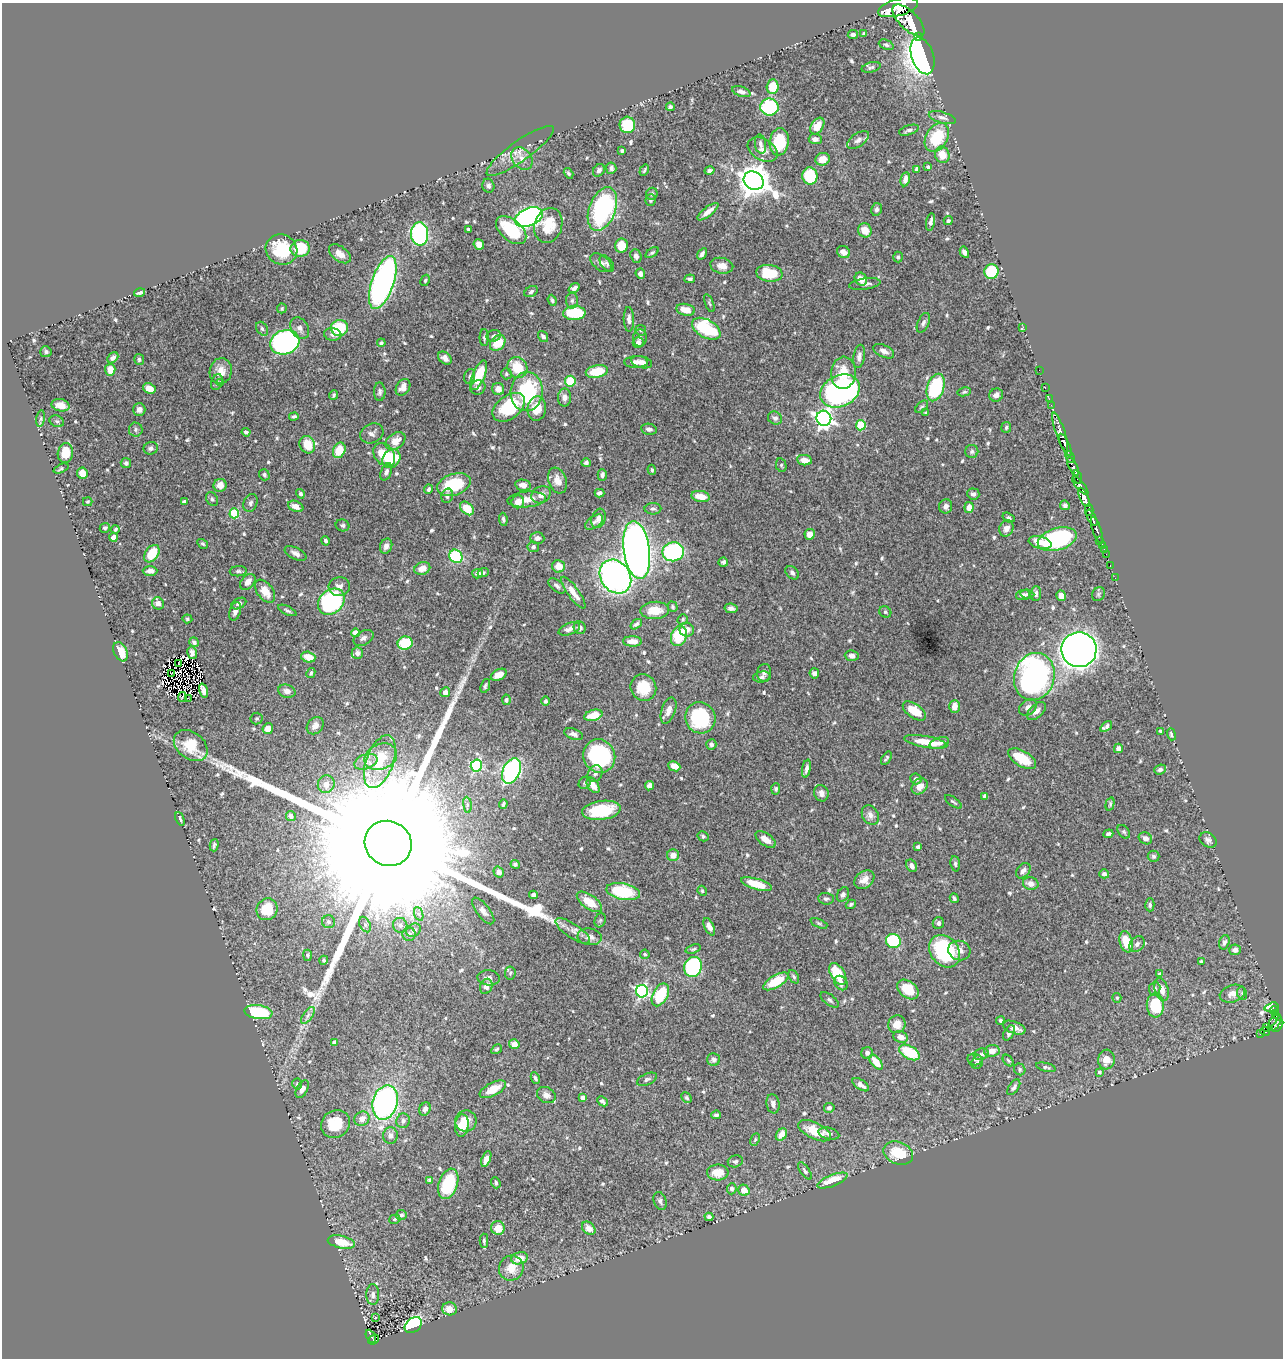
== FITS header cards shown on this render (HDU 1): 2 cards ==
NAXIS1  =                 1281
NAXIS2  =                 1356

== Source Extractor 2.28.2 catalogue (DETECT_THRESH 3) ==
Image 1281 x 1356 px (HDU 1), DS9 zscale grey, 1 PNG px = 1 image px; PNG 1285 x 1360 px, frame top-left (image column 1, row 1356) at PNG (2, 3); each listed source drawn as its Kron ellipse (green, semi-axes under 4 px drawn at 4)
Background 0.996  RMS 0.016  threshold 0.0465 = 3 sigma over >= 5 px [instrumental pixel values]
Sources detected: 670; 5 with non-positive FLUX_AUTO (blend fragments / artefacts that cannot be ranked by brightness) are neither listed nor drawn; of the other 665, the 500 brightest by FLUX_AUTO listed and drawn (165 fainter detections omitted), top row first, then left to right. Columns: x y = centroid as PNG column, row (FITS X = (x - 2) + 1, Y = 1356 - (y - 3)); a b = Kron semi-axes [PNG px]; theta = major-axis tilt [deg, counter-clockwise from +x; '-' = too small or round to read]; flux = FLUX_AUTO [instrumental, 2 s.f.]
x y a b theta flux
898 8 20 8 15 6200
909 20 20 9 -45 6400
853 34 5 4 - 3.8
864 34 3 3 - 1.7
918 37 3 2 - 140
886 45 8 5 -23 2.1
923 56 19 11 -71 750
871 67 10 5 15 2.3
773 87 7 6 - 22
741 92 9 5 -18 3.9
670 107 4 4 - 1.8
769 107 9 8 - 79
942 118 14 5 -17 4.1
627 125 8 8 - 43
817 126 9 6 57 14
909 130 10 5 17 3.1
937 137 15 11 61 43
815 139 6 5 - 4.8
858 140 12 6 35 4.5
779 142 14 9 82 50
760 144 9 5 -82 4
763 149 16 10 -29 9
520 151 40 10 35 16
622 151 4 3 - 2.2
942 155 8 7 - 15
522 158 12 9 -52 9.1
822 159 7 6 - 9.1
928 167 4 4 - 2.6
611 168 5 5 - 3.4
917 169 4 3 - 1.9
599 170 7 5 53 3.7
644 170 6 3 57 1.6
709 171 5 4 - 3.4
568 173 6 4 -57 1.8
810 176 8 7 - 52
905 179 7 4 78 5.3
754 181 10 9 - 2000
488 186 7 6 - 3.4
652 194 6 5 - 3.2
650 200 6 5 - 2.3
602 209 23 13 69 160
876 209 6 5 - 3.5
708 212 13 4 38 8.9
529 217 14 9 24 440
948 221 5 4 - 1.9
931 222 9 4 79 3.4
548 225 18 13 73 28
468 229 3 3 - 1.9
511 230 18 10 -41 57
865 230 7 6 - 14
420 234 12 8 -86 210
479 244 5 5 - 9.6
621 246 7 6 - 23
300 248 9 8 - 41
281 250 16 15 - 41
843 252 7 5 -29 8.2
964 252 6 4 -61 3.9
652 253 7 4 36 1.9
340 254 12 7 -36 8.9
702 254 6 4 58 3.3
636 256 7 5 -70 4
898 257 5 5 - 1.9
601 263 12 7 -38 5.1
607 263 9 5 -53 2.5
722 266 11 8 -11 9.8
991 272 7 7 - 47
769 273 13 8 -8 39
640 274 5 4 - 6
690 279 5 3 - 2.1
861 279 7 6 - 10
425 280 6 4 61 1.8
383 283 28 11 71 390
865 284 16 5 9 4.7
574 288 6 4 39 3.7
139 292 5 3 - 2.5
531 292 7 5 30 2.8
552 300 5 3 - 1.9
572 301 8 6 89 3
709 303 9 3 -68 1.7
282 308 5 4 - 1.8
686 310 9 6 -10 13
574 313 11 7 1 50
629 319 12 5 -88 3.9
923 323 10 5 66 3
1023 327 4 3 - 20
300 328 11 8 -59 6
339 328 8 8 - 46
262 329 7 5 -57 2.6
706 329 15 9 -30 89
641 330 6 5 - 1.6
333 334 9 6 -9 3.8
494 336 7 5 20 2.7
543 336 6 4 -54 3.1
484 338 8 4 89 2.7
640 338 8 7 - 3.8
285 342 15 12 18 350
381 343 4 3 - 2.1
498 343 9 6 46 25
638 343 6 5 - 4.2
884 351 11 6 -26 5.2
46 352 6 5 - 2.4
859 356 12 5 82 4.6
113 358 6 4 42 3.6
445 358 7 5 -41 4.5
139 359 6 5 - 2
636 362 12 6 1 6.4
642 362 10 6 -14 6
517 367 11 9 -51 32
110 370 6 5 - 10
1039 370 2 2 - 8.2
221 371 13 11 81 12
597 371 11 6 11 32
843 373 16 12 84 24
506 374 5 5 - 1.8
479 375 16 6 67 36
470 376 7 5 73 2.3
570 381 5 5 - 28
217 382 8 5 72 3
221 382 4 3 - 1.7
403 387 9 6 59 9.5
478 387 8 7 - 4
936 388 14 8 72 95
1045 388 3 2 - 24
149 389 6 5 - 11
498 389 6 6 - 7.4
840 391 21 15 26 300
380 392 9 6 -89 3.2
527 392 19 16 84 99
964 392 7 4 11 1.7
334 395 5 4 - 1.8
996 395 7 6 - 6.4
565 397 9 6 88 5.2
1049 399 2 2 - 14
60 405 9 6 -13 11
1051 405 2 2 - 20
509 407 18 11 37 63
922 407 7 4 43 1.9
139 409 6 6 - 4.6
537 409 12 9 84 17
926 413 3 3 - 1.8
294 417 5 3 - 2
775 418 7 6 - 3.9
824 418 7 7 - 460
41 419 8 4 81 1.9
57 421 7 5 -21 2.4
861 425 5 5 - 55
1006 427 5 5 - 2
136 429 7 7 - 3
649 429 8 5 -10 4
246 432 4 4 - 3
1060 432 21 4 -71 1900
372 433 12 9 26 5.3
395 441 11 7 36 14
307 445 9 7 -64 22
1065 445 12 3 -65 2000
151 448 7 6 - 3.3
339 450 8 6 66 24
972 451 7 6 - 2.6
65 453 10 7 79 24
384 455 13 9 -50 30
1070 457 6 3 -65 130
391 459 10 8 55 37
804 460 7 5 -8 10
126 463 5 5 - 2.6
586 463 5 4 - 2.3
781 465 7 5 -78 1.9
1073 466 10 3 -61 1100
61 469 8 4 24 1.8
652 470 5 4 - 1.9
386 472 9 5 69 3.9
82 473 6 5 - 16
264 475 6 5 - 3.1
602 475 6 4 89 2.9
1078 477 7 3 -74 430
557 480 13 9 -70 9.4
220 485 6 6 - 11
454 485 17 10 18 51
523 485 8 5 -10 7.8
1080 486 11 4 -50 720
429 489 4 3 - 2.4
599 493 5 4 - 4
300 494 5 4 - 2.1
973 494 6 5 - 3.6
541 495 10 8 29 7
447 496 7 5 74 3.5
701 496 9 5 -9 13
1084 497 10 4 -64 3300
212 499 7 5 -60 2.5
527 499 19 8 4 14
88 502 5 4 - 1.6
184 502 4 3 - 2.9
518 502 6 6 - 8.7
250 503 9 6 69 2.9
1065 505 5 5 - 2.6
296 506 8 5 -23 8.7
946 506 7 6 - 4.9
969 507 5 4 - 9.1
467 508 8 5 -46 25
653 509 8 5 0 2.8
1089 510 5 3 - 600
234 513 5 5 - 62
599 518 10 7 69 6
1009 518 6 4 -33 2.4
1092 518 9 4 -62 1800
503 519 6 4 -83 2.5
594 522 10 5 35 3.6
342 525 7 6 - 2.4
105 528 5 5 - 2.5
1006 528 8 7 - 6.2
115 529 4 3 - 1.8
1097 530 14 3 -71 340
810 534 5 5 - 8
113 537 4 4 - 5
537 538 7 6 - 4.5
1057 539 20 11 16 150
325 541 5 4 - 2.1
1099 541 2 2 - 20
1040 543 12 6 -12 12
203 544 6 4 -31 2
1102 545 4 2 - 62
386 546 8 6 68 4.8
533 547 5 5 - 2.8
1104 549 3 2 - 12
637 550 29 13 -82 970
673 552 11 9 9 160
296 553 12 6 -26 4.9
152 554 9 6 54 29
1106 554 2 2 - 14
456 556 7 6 - 84
723 562 5 4 - 2.3
559 566 6 6 - 11
1110 566 3 2 - 19
422 568 8 6 17 9
150 571 7 5 0 5.9
238 571 8 5 6 2.5
483 573 6 4 25 2
792 573 8 5 -41 3.1
478 574 5 5 - 4.5
615 577 18 14 -55 420
1115 578 2 2 - 6.8
248 582 9 6 49 8.3
557 586 10 5 -39 3.2
339 587 10 9 - 6.7
265 591 13 8 -53 14
573 593 19 5 -55 11
1036 593 7 5 86 4
1027 594 7 4 -5 2.4
1098 594 7 6 - 2
1023 595 7 5 9 3.5
1061 596 5 4 - 8.8
331 602 15 11 41 170
158 603 6 6 - 6.8
239 603 8 5 27 3.3
673 607 5 4 - 1.6
731 608 7 4 -10 3.9
287 610 10 3 -26 2.3
655 610 14 8 3 18
235 611 9 5 71 4.2
885 612 6 5 - 2.2
187 619 5 4 - 1.6
683 619 5 5 - 1.9
636 624 6 4 37 2.5
580 628 6 6 - 4.4
569 629 11 6 22 5.5
687 630 7 7 - 7.9
355 633 4 4 - 12
679 636 10 7 71 49
363 638 10 7 29 3.9
633 641 9 5 -1 11
194 642 5 4 - 3.1
405 643 7 6 - 39
1079 650 17 17 - 1200
120 652 10 6 -67 18
192 653 6 4 -78 3.8
357 653 5 5 - 4.7
852 656 7 5 -4 4.5
308 657 7 5 -16 15
178 664 3 2 - 1.6
171 673 3 2 - 2.3
311 673 5 4 - 2.2
764 673 9 7 80 3.7
814 673 5 4 - 5.1
499 675 8 5 26 8.7
762 677 9 5 7 3.3
1034 677 24 20 73 350
485 686 7 4 70 2.1
643 687 13 12 - 28
203 690 7 4 -73 5.1
287 691 9 6 -15 5.6
445 692 5 4 - 5.3
182 697 5 2 - 1.7
188 698 3 2 - 3.7
506 700 5 4 - 2.4
545 701 5 4 - 3
954 706 6 5 - 9.3
1028 707 10 7 41 5.2
668 710 14 7 71 8.4
914 711 13 7 -36 26
1036 711 11 6 43 6.2
593 715 9 5 16 18
700 718 16 15 - 88
257 719 6 6 - 1.9
315 726 9 7 47 7
1106 727 7 4 36 3.4
268 729 5 5 - 13
1160 731 3 3 - 1.6
574 734 10 5 -19 4.3
1171 734 6 4 -71 2.1
926 742 22 5 -10 20
939 743 10 5 19 5.7
711 744 5 5 - 4.2
191 746 19 13 -38 29
1118 748 5 4 - 5.6
599 756 17 15 -61 120
381 757 17 12 23 17
886 758 7 3 57 1.9
1022 759 15 7 -30 30
366 762 12 7 19 5.8
380 762 28 13 70 30
476 766 6 5 - 120
674 766 6 5 - 12
806 769 9 4 79 4
1160 769 6 5 - 2.9
511 771 13 8 67 210
595 774 8 7 - 4.4
916 779 6 5 - 3.8
585 783 7 5 46 1.9
326 784 9 8 - 8.3
593 785 8 5 -57 9.3
649 786 5 4 - 5.8
920 786 9 7 46 9.2
776 789 5 4 - 2.1
821 793 8 7 - 5
985 796 4 4 - 3.7
953 802 10 3 -35 1.6
503 804 5 3 - 1.8
1110 804 7 4 76 1.8
467 805 8 4 -82 2.1
601 810 19 9 7 53
870 815 10 8 -61 5.3
291 816 5 4 - 3.9
180 819 7 4 -67 2.8
1124 832 8 5 -51 1.8
1108 834 5 4 - 2.6
703 836 5 4 - 2.1
1145 838 7 5 -32 5
766 839 11 6 -35 9.5
1208 840 9 7 -32 4
388 843 24 22 -29 180000
214 845 6 4 75 2.3
918 847 4 4 - 3.3
673 855 6 6 - 9
1154 856 6 5 - 2.4
515 864 4 4 - 1.9
955 864 7 4 -84 2.3
912 866 7 5 -60 5.1
1023 871 8 6 51 3.9
499 872 6 5 - 3.2
1104 874 5 4 - 3
864 880 11 8 41 9
756 884 16 5 -17 23
1031 884 8 6 -14 6.5
623 891 17 8 -11 61
702 891 5 4 - 1.7
533 895 4 4 - 3.7
843 895 7 5 62 3.7
954 898 5 3 - 2
826 899 8 6 -4 2.6
589 902 14 7 -35 23
851 904 5 3 - 2
1150 905 6 4 -89 2.2
267 909 11 10 - 28
483 911 16 6 -53 5.1
419 914 7 4 -71 2.7
600 920 7 5 68 1.8
328 922 6 6 - 2.2
819 923 9 4 -24 1.8
938 923 6 5 - 2.8
365 925 8 5 -63 2.4
400 925 7 7 - 3.9
709 927 9 5 -64 8
413 930 8 6 34 3.8
573 931 20 7 -34 8.1
409 934 6 6 - 4.5
590 937 12 8 -7 8.4
893 941 7 7 - 73
1126 942 11 6 -76 23
1224 942 7 5 72 3.1
1137 944 8 6 46 4.5
693 949 8 4 19 1.7
959 950 11 9 -15 6.8
1235 950 6 5 - 5.5
945 951 18 14 -51 100
645 954 5 4 - 1.7
307 955 5 4 - 2
324 960 4 4 - 1.8
1201 962 3 3 - 2
693 967 10 8 72 120
510 973 6 5 - 1.9
838 974 12 7 -59 35
1160 974 4 4 - 3.2
794 977 7 5 -60 2.3
489 978 11 7 -5 5.2
776 981 14 6 30 33
841 983 8 6 -54 4.1
486 986 8 6 69 6.5
908 989 12 8 -37 26
1155 989 7 5 81 3.6
1162 990 12 6 -72 11
642 991 6 6 - 220
1232 994 13 8 16 9.2
1242 994 6 5 - 1.9
660 995 12 7 62 51
1117 998 5 4 - 1.9
830 1000 11 5 -37 2.8
1155 1005 12 8 -86 49
1272 1007 7 4 16 110
1274 1011 4 3 - 120
258 1012 14 7 -7 66
308 1015 10 4 55 3.9
1276 1015 3 3 - 140
1000 1021 4 4 - 2.1
1275 1022 9 5 58 430
897 1024 9 8 - 11
1278 1026 7 4 50 690
1014 1028 12 6 -20 8.5
1266 1028 4 2 - 7.3
1265 1032 5 3 - 36
1009 1033 8 5 60 3.5
1260 1034 3 3 - 29
901 1037 7 5 -23 8.4
334 1042 4 4 - 6.4
514 1044 5 5 - 6.8
497 1049 6 4 32 1.8
992 1051 8 6 5 8.5
909 1052 11 6 -29 50
867 1053 6 5 - 4.2
981 1054 7 5 19 3
975 1059 8 6 -9 2.8
714 1060 6 6 - 3.3
1106 1060 10 8 84 13
1008 1061 6 4 -48 1.6
876 1062 8 5 -52 16
977 1062 7 5 70 2.7
1046 1067 10 4 -14 2.5
1020 1069 6 5 - 2.1
1099 1072 4 3 - 2.6
535 1078 6 4 -65 2.6
647 1079 10 5 24 3
297 1084 5 4 - 1.7
861 1085 9 4 -35 5.7
1014 1087 9 4 53 3
302 1089 9 5 61 5.6
493 1089 14 6 27 16
546 1095 10 7 -28 6
583 1098 4 4 - 6
687 1098 6 4 -47 2
602 1101 6 4 -44 3.1
385 1102 17 12 74 280
773 1104 9 6 -81 5.1
829 1108 5 5 - 3.1
425 1109 7 5 67 4.1
716 1115 5 4 - 2.5
362 1119 8 7 - 7.9
403 1121 7 7 - 3.5
466 1121 11 10 - 12
336 1124 15 13 36 35
462 1125 11 7 84 20
814 1131 18 8 -26 26
829 1134 11 5 -13 3.4
781 1135 7 5 54 12
390 1136 8 7 - 4.9
755 1139 6 4 64 1.6
898 1153 15 11 -23 36
486 1159 8 4 68 7.2
735 1161 7 6 - 2.8
805 1171 10 4 -54 2.4
718 1172 11 8 -2 19
430 1180 4 3 - 3
832 1181 16 5 22 28
496 1183 6 4 -70 2
448 1184 16 9 71 58
732 1189 5 4 - 3.3
744 1190 6 5 - 11
660 1201 9 6 -70 3.1
401 1215 5 5 - 2.5
709 1217 4 4 - 3.7
395 1219 6 4 17 1.7
498 1228 7 7 - 15
589 1228 8 5 -42 8.2
484 1241 7 4 -89 2.3
341 1242 14 6 -12 22
520 1258 8 6 14 12
511 1268 13 12 - 14
373 1294 10 6 89 4.5
449 1309 7 6 - 10
375 1318 3 3 - 4.1
413 1325 9 7 38 130
371 1336 7 3 -62 86
373 1339 5 4 - 70
At the frame edge (FLAGS 8, measured only in part): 1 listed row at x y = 898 8
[165 fainter detections neither listed nor drawn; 5 non-positive-flux detections neither listed nor drawn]